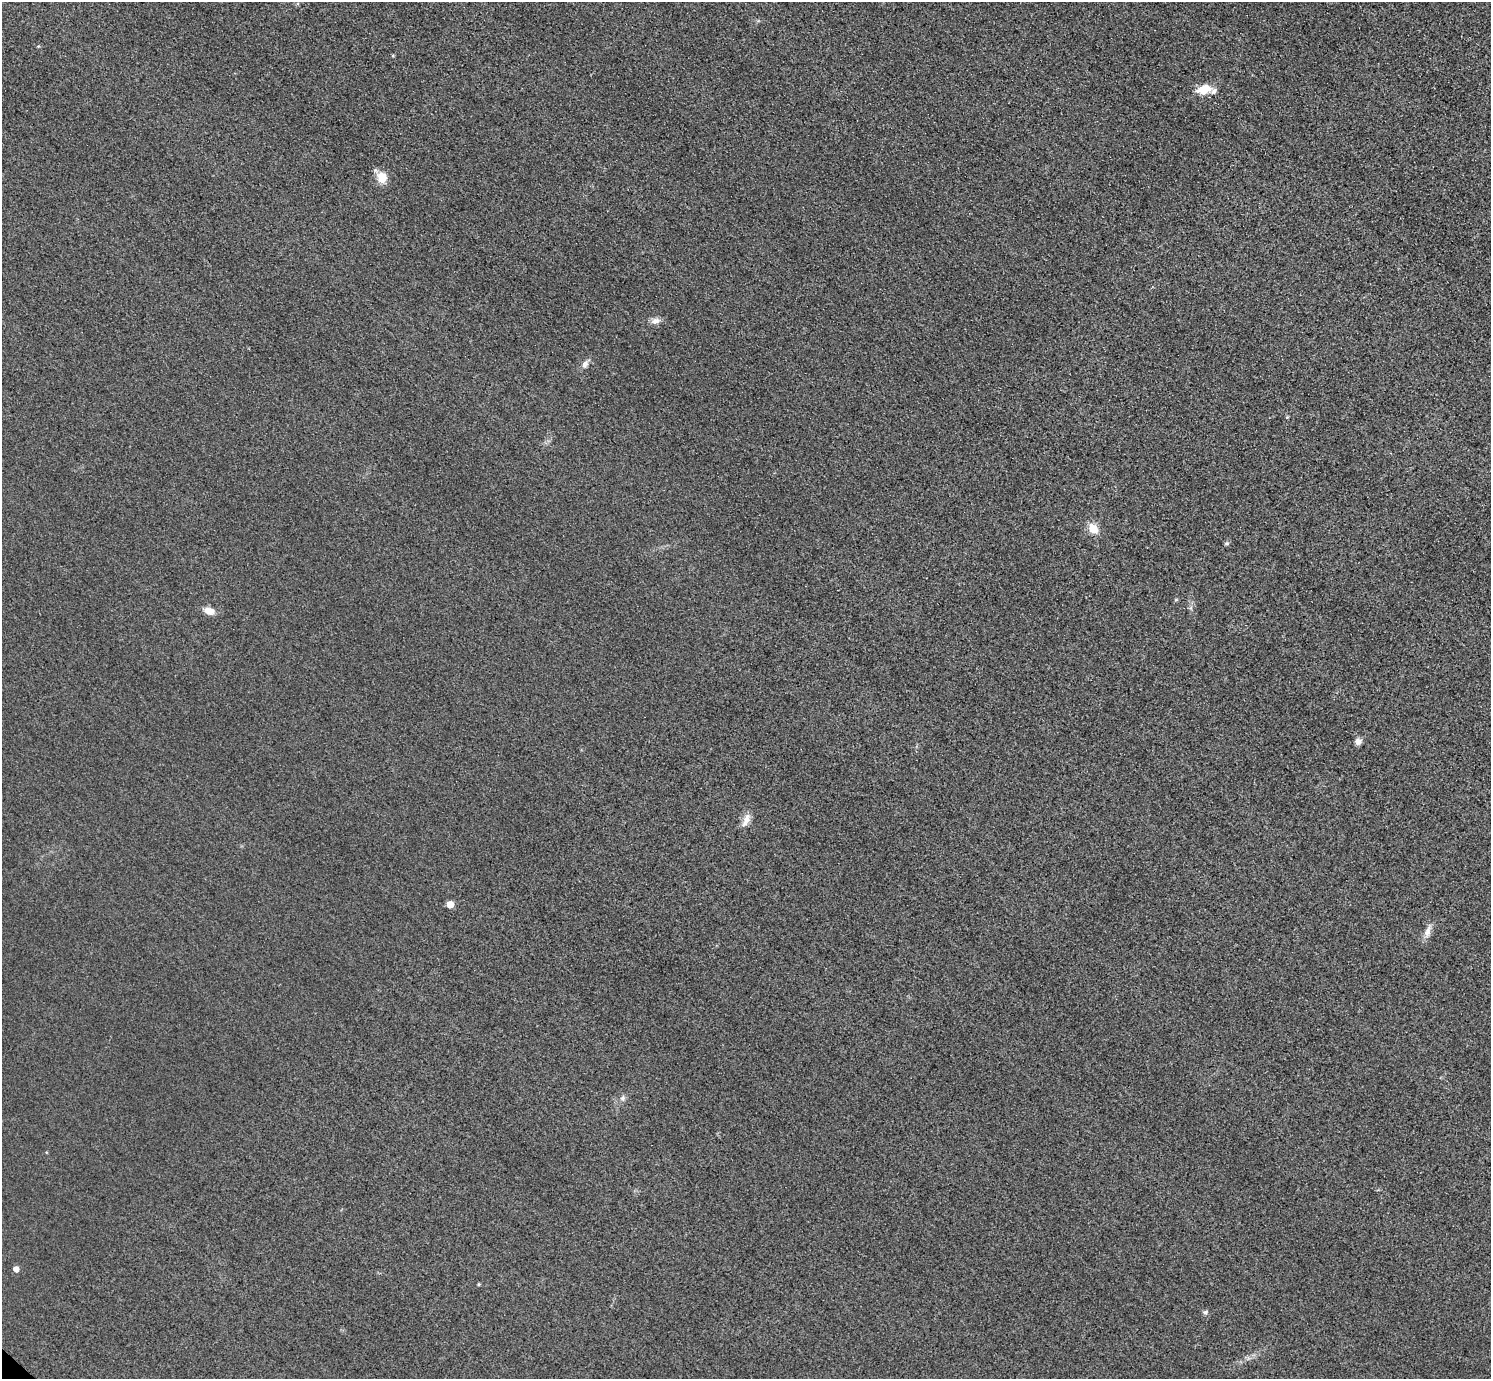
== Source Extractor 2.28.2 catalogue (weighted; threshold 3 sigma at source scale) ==
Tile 10 of 4 x 4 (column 2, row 3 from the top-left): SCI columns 1521-3009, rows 1561-2937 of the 6017 x 6017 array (HDU 1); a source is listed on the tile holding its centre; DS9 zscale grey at full resolution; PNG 1493 x 1381 px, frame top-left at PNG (2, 2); no overlay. Shown black and unused: <1% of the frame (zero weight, under 3 of 4 exposures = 3% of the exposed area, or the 3 px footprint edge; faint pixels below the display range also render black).
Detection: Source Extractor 2.28.2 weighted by HDU 2 'WHT'; one run over the whole footprint, this tile lists its part. Background 0.0847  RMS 0.019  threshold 0.0851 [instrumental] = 3 sigma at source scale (4.5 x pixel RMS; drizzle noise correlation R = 1.50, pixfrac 1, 0.05/0.05 arcsec/px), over >= 5 px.
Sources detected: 17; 1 inside a brighter listed object's ellipse — not listed separately; the other 16 listed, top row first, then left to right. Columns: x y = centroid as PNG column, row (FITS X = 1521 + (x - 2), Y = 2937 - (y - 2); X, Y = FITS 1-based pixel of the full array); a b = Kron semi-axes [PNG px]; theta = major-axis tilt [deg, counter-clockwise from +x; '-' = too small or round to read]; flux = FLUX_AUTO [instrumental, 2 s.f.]
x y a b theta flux
1204 89 18 11 14 29
382 177 14 12 -73 25
655 321 12 8 17 9.9
585 364 11 7 62 8
1287 417 5 3 - 1.8
1093 528 13 10 -49 23
1227 543 6 4 44 2.9
209 611 11 8 -15 17
1358 742 9 8 - 7.4
746 820 21 8 66 14
450 904 5 5 - 23
1427 931 16 8 70 13
623 1098 8 7 - 5.8
16 1269 5 5 - 11
479 1284 4 3 - 2.2
1205 1312 6 6 - 4.2